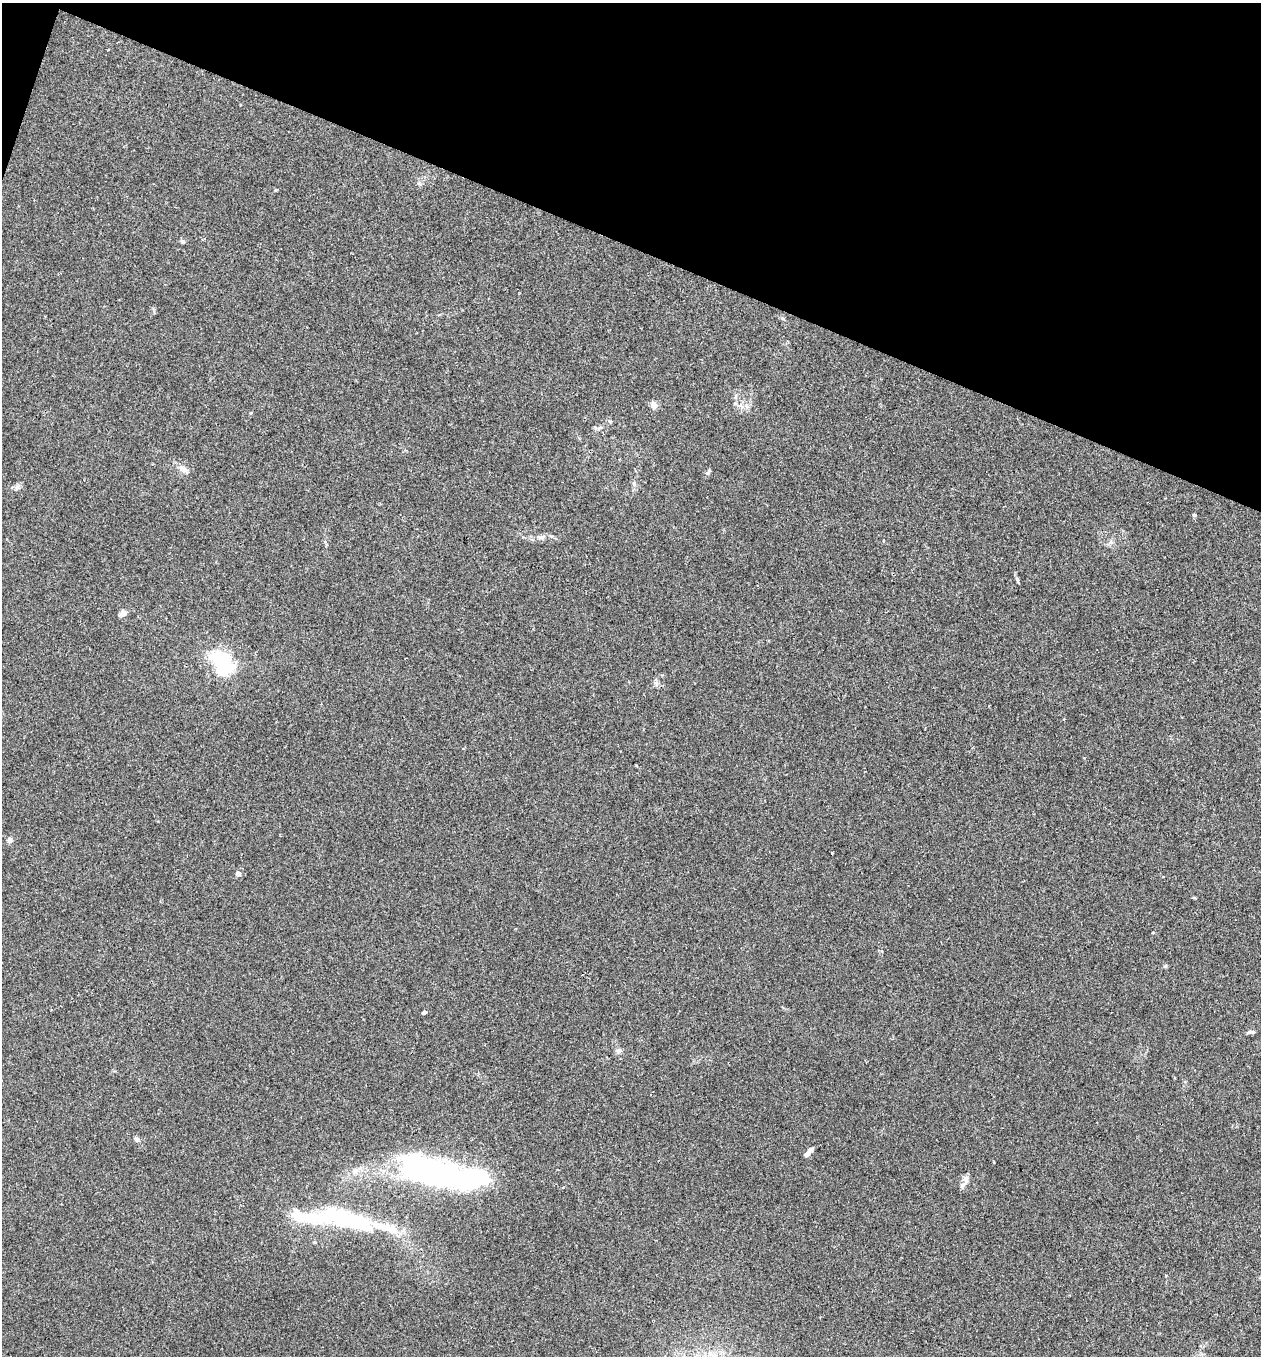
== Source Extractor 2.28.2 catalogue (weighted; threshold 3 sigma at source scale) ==
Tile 2 of 4 x 4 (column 2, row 1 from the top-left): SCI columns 1391-2649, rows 4063-5416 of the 5430 x 5416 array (HDU 1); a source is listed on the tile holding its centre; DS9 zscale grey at full resolution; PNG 1263 x 1358 px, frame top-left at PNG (2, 3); no overlay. Shown black and unused: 18% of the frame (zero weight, under 2 of 3 exposures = <1% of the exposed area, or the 3 px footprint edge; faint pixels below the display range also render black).
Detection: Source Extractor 2.28.2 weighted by HDU 2 'WHT'; one run over the whole footprint, this tile lists its part. Background 0.034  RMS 0.0054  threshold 0.0242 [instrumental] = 3 sigma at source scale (4.5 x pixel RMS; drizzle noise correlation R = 1.50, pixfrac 1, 0.05/0.05 arcsec/px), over >= 5 px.
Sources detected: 33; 5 inside a brighter object's white glare — not listed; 3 inside a brighter listed object's ellipse — not listed separately; the other 25 listed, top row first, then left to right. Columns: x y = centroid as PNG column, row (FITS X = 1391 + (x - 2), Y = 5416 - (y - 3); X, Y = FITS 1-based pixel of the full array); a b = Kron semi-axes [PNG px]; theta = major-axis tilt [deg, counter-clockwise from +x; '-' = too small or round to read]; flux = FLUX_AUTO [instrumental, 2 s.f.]
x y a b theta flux
183 242 6 5 - 0.83
735 403 6 4 72 0.75
654 405 10 7 -70 2.4
610 421 6 4 -18 0.67
183 469 14 7 -40 2.7
708 472 8 5 60 1
634 484 7 6 - 1.4
1194 515 3 3 - 2.8
541 537 13 6 6 2.5
1017 579 7 5 -62 0.96
123 613 4 4 - 7.6
223 665 22 18 73 31
656 684 7 5 90 1.2
9 840 7 6 - 1.8
832 853 3 2 - 0.46
238 873 6 5 - 1.8
1153 933 4 3 - 0.44
424 1013 6 3 22 1.3
1251 1032 11 4 3 1.3
618 1051 7 6 - 1.6
137 1139 8 5 -51 1.2
810 1150 8 6 44 1.6
443 1177 71 24 -12 140
965 1179 13 7 -83 2.5
338 1218 60 20 -23 37
Unlisted compact peaks at least as high as the median listed source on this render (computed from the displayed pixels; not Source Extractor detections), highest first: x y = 1165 966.